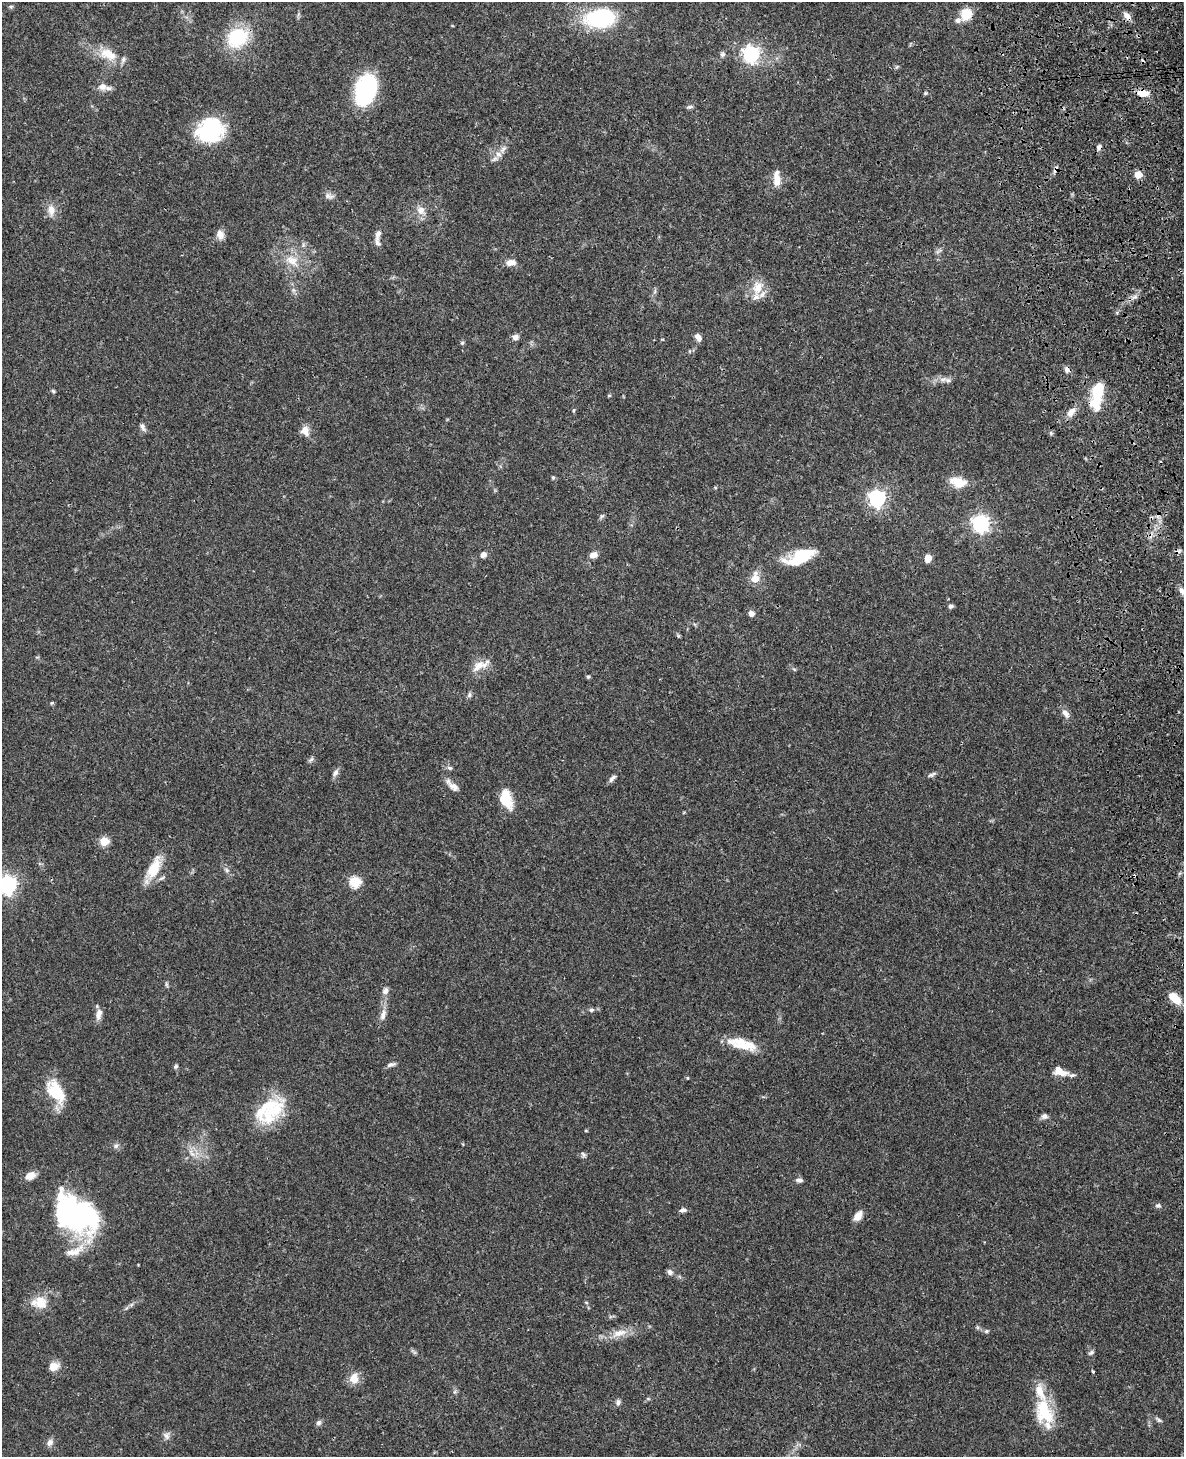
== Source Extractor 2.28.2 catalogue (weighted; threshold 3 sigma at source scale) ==
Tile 6 of 4 x 3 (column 2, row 2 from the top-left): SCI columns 1299-2480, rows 1626-3080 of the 4964 x 4810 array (HDU 1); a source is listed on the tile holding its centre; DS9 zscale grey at full resolution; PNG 1186 x 1459 px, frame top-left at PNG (2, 2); no overlay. Shown black and unused: <1% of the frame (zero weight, under 3 of 4 exposures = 6% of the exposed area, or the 3 px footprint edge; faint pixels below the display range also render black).
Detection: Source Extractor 2.28.2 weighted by HDU 2 'WHT'; one run over the whole footprint, this tile lists its part. Background 0.0587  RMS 0.0032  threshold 0.0143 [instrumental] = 3 sigma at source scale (4.5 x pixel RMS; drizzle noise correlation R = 1.50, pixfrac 1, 0.05/0.05 arcsec/px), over >= 5 px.
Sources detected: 122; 1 inside a brighter object's white glare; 3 cosmic-ray / hot-pixel residue — not listed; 8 inside a brighter listed object's ellipse — not listed separately; the other 110 listed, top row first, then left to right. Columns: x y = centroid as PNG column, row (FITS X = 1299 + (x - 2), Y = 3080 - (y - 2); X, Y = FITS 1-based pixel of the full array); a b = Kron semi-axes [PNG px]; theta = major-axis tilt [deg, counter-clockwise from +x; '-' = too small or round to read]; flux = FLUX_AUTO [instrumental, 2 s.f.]
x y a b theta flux
11 7 6 5 - 0.45
966 14 13 11 50 5.7
1127 16 12 7 -52 1.9
601 18 30 18 7 30
237 37 19 16 37 21
108 54 27 15 -24 7.1
722 54 7 6 - 0.84
751 54 7 7 - 87
102 87 13 10 1 2.3
365 90 23 16 71 41
925 93 5 4 - 0.47
1143 93 14 8 -3 3.3
690 107 9 4 0 0.63
210 130 29 24 22 24
1099 147 8 6 61 0.94
498 154 9 8 - 1.8
1056 169 9 5 61 0.88
1138 175 6 6 - 5
777 179 18 8 -89 3.7
329 196 14 7 -14 1.3
51 210 16 9 -90 2.8
421 210 13 10 -46 2.6
220 234 13 9 -74 2
378 234 14 6 75 1.6
292 260 20 14 -30 5.7
511 262 11 7 12 2.2
757 287 21 14 84 5.2
655 291 7 4 72 0.59
1135 297 10 6 38 1.3
515 337 8 7 - 1.3
698 337 9 6 -55 1.6
462 343 5 5 - 0.49
1067 369 8 6 -70 1.1
943 379 12 7 9 1.9
1098 389 17 10 74 10
53 391 6 4 -45 0.43
609 395 5 3 - 0.32
574 410 5 3 - 0.35
1071 412 15 8 50 2.3
142 427 10 6 -69 1.1
305 431 12 10 -69 2.7
553 477 6 4 -68 0.43
958 482 20 12 -16 5.4
877 498 7 7 - 87
602 516 8 3 31 0.52
980 523 7 7 - 85
483 555 8 6 39 1.3
593 555 9 6 14 1.9
800 557 33 13 24 14
928 558 7 6 - 3.1
755 578 11 8 81 4.3
1182 591 12 6 -62 1.5
951 606 6 5 - 0.71
751 613 6 6 - 1.6
480 665 26 10 25 3.8
794 669 6 3 -19 0.37
588 677 5 4 - 0.45
469 695 7 5 77 0.71
52 703 5 4 - 0.4
1065 713 14 7 -51 1.8
311 759 7 5 44 0.71
450 768 7 5 -14 0.65
335 773 11 6 54 1.2
932 775 12 5 25 0.84
612 778 12 5 45 1
453 786 16 8 -32 2.1
506 799 19 11 -73 8.5
104 841 5 5 - 11
154 868 30 12 64 8.2
227 870 6 6 - 0.68
355 882 6 6 - 17
7 885 7 7 - 110
166 984 8 3 -71 0.48
385 991 9 7 59 1.3
1174 998 13 7 -42 6.8
591 1010 6 5 - 0.72
99 1014 15 7 77 2
383 1015 16 7 74 2.1
743 1046 47 11 -21 7.1
391 1064 11 5 18 1
176 1066 6 5 - 0.54
1060 1071 20 10 -22 3.7
56 1092 30 16 -57 12
275 1110 37 19 44 14
1044 1116 8 7 - 1.2
586 1130 5 3 - 0.29
116 1146 8 6 56 0.92
191 1153 14 5 -57 1.7
583 1154 8 5 -53 0.66
30 1175 13 9 23 2.7
799 1180 9 5 -3 0.91
1158 1205 7 6 - 0.77
683 1210 9 5 8 0.98
75 1214 50 33 -31 66
858 1216 11 7 56 2.8
77 1251 30 10 45 5.3
670 1272 8 6 -48 1
39 1300 25 13 26 4.9
986 1331 6 6 - 0.6
619 1333 24 9 17 4.4
1091 1353 8 5 30 0.7
54 1367 10 8 23 3.6
1093 1371 3 3 - 0.61
354 1378 13 11 -89 3.6
618 1402 9 6 80 0.87
1044 1412 36 23 -72 14
1159 1420 11 4 -36 0.76
319 1423 7 6 - 0.85
166 1435 10 9 - 1.3
50 1442 10 8 69 1.4
Overlapping masked pixels (flux is a lower limit): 6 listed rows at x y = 1127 16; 1143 93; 1099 147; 1056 169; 1067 369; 75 1214
Isophote crosses this tile's border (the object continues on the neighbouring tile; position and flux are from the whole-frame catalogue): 1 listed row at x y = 7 885